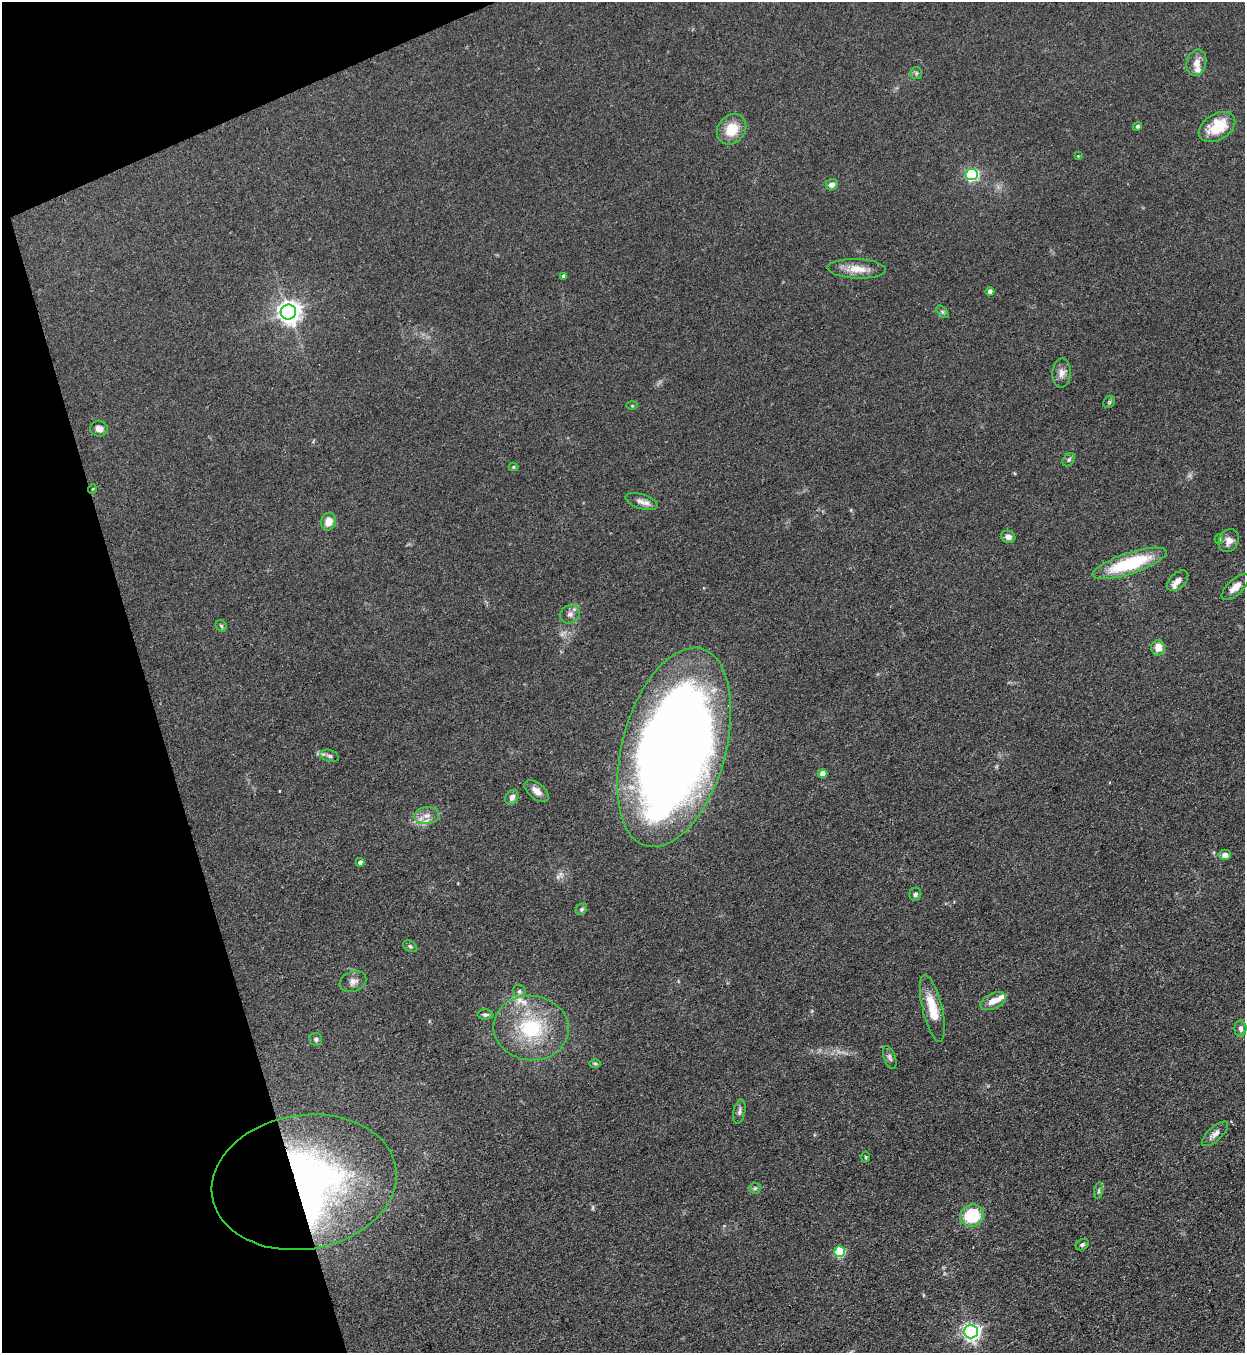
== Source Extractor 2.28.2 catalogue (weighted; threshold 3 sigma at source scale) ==
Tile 5 of 4 x 4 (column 1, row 2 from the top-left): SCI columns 308-1550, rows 2739-4089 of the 5457 x 5478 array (HDU 1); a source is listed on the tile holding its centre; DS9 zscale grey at full resolution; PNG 1247 x 1355 px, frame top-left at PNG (2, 2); each listed source drawn as its Kron ellipse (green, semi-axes under 4 px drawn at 4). Shown black and unused: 15% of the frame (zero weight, under 3 of 4 exposures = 5% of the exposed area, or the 3 px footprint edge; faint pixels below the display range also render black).
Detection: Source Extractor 2.28.2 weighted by HDU 2 'WHT'; one run over the whole footprint, this tile lists its part. Background 0.0726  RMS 0.0059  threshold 0.0264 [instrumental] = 3 sigma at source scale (4.5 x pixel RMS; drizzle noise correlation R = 1.50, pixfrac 1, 0.05/0.05 arcsec/px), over >= 5 px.
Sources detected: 70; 2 too faint to see at this stretch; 1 inside a brighter object's white glare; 1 cosmic-ray / hot-pixel residue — neither listed nor drawn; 4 inside a brighter listed object's ellipse — not listed separately; the other 62 listed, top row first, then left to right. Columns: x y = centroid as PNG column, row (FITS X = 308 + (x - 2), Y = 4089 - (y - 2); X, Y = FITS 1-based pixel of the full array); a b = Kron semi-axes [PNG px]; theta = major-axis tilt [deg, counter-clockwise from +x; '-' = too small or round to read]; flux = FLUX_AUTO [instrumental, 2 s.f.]
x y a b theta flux
1196 63 13 9 76 5.2
916 73 6 5 - 1.1
1137 126 5 4 - 1.2
1217 127 20 13 32 19
732 129 16 13 50 13
1078 156 4 3 - 0.38
971 175 6 5 - 89
832 185 6 5 - 2.8
857 269 29 9 -2 9.2
564 276 4 4 - 2
990 292 4 4 - 3.3
288 312 7 7 - 480
942 312 7 4 -45 1.1
1062 373 14 9 87 3.8
1109 402 6 5 - 0.89
632 406 6 4 0 0.61
99 429 9 7 -7 3.4
1069 460 7 5 49 1.3
513 467 5 4 - 0.64
92 489 5 3 - 0.43
641 502 17 7 -18 3.8
328 522 9 7 70 6.1
1008 537 7 6 - 2.8
1219 539 5 4 - 1
1229 541 12 9 59 4.3
1130 563 39 10 18 41
1178 581 12 7 43 3.4
1235 587 17 7 43 5.3
570 614 10 9 - 3
221 626 6 5 - 0.85
1158 648 7 7 - 6.3
674 747 102 52 74 960
329 756 10 5 -18 1.7
823 774 5 4 - 5.7
537 791 14 8 -39 4.4
512 797 8 6 61 2.7
427 816 12 8 7 4.8
1225 855 6 5 - 3.2
360 862 4 4 - 2.3
915 894 6 6 - 1.5
581 909 6 5 - 1
410 946 7 5 -30 1
353 982 14 10 22 3.6
519 991 7 6 - 1.4
993 1001 14 7 25 5.5
932 1008 34 10 -76 15
485 1015 8 5 1 1.5
531 1028 38 32 -6 46
1240 1029 8 6 -89 1.9
316 1039 6 6 - 1.3
890 1057 12 5 -69 1.7
595 1063 6 4 -1 0.84
739 1112 12 6 79 1.9
1215 1134 17 7 42 3.5
866 1157 5 3 - 0.64
304 1182 93 67 9 270
755 1188 6 5 - 1.1
1099 1191 8 4 81 1.1
972 1216 12 11 - 26
1082 1245 7 5 33 1.2
840 1252 5 5 - 34
971 1331 7 7 - 210
Overlapping masked pixels (flux is a lower limit): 1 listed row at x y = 304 1182